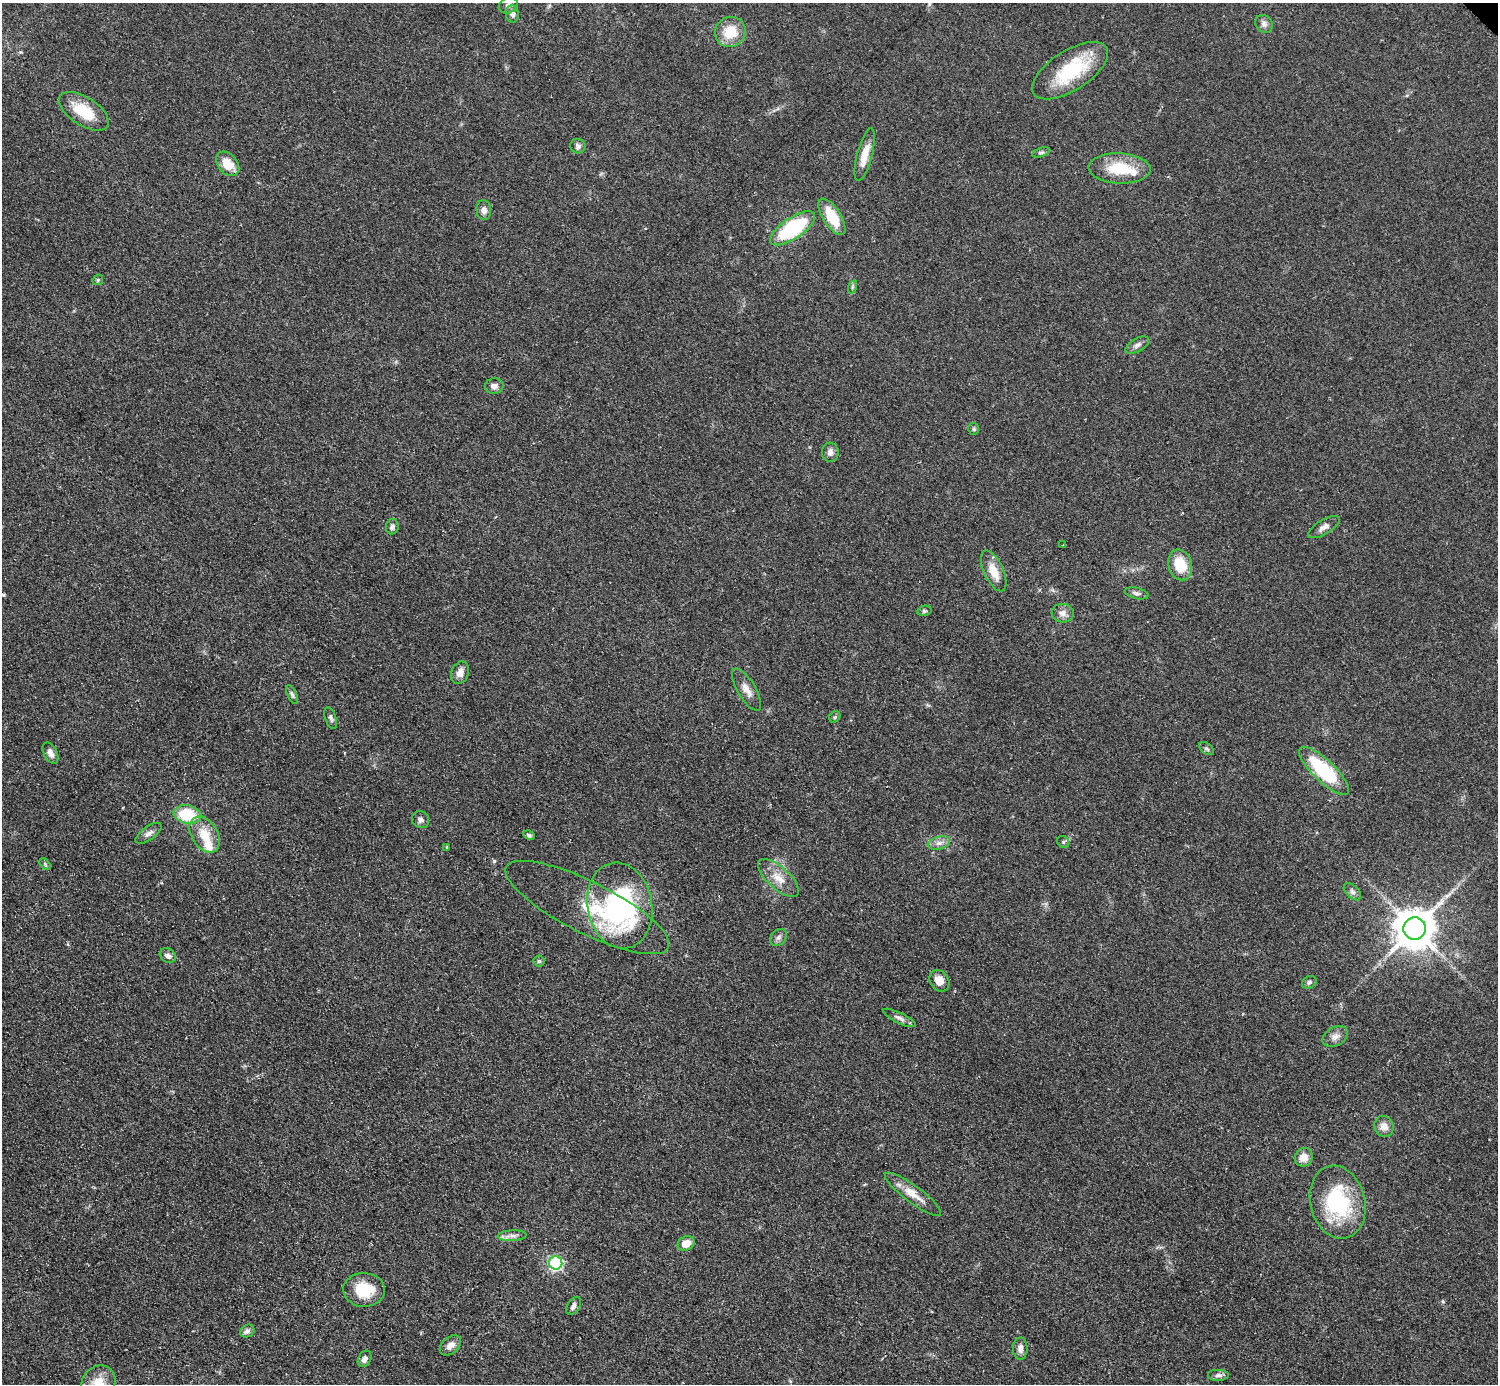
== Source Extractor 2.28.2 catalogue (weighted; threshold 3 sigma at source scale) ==
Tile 7 of 4 x 4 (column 3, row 2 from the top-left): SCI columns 2999-4494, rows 3073-4454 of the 5992 x 5992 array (HDU 1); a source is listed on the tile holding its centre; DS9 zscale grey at full resolution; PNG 1500 x 1386 px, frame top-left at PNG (2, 3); each listed source drawn as its Kron ellipse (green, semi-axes under 4 px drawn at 4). Shown black and unused: <1% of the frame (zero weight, under 2 of 3 exposures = <1% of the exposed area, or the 3 px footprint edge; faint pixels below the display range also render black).
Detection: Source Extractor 2.28.2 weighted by HDU 2 'WHT'; one run over the whole footprint, this tile lists its part. Background 0.0555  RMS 0.0074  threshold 0.0333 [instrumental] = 3 sigma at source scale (4.5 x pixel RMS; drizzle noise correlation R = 1.50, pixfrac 1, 0.05/0.05 arcsec/px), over >= 5 px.
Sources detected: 76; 1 inside a brighter object's white glare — neither listed nor drawn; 3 inside a brighter listed object's ellipse — not listed separately; the other 72 listed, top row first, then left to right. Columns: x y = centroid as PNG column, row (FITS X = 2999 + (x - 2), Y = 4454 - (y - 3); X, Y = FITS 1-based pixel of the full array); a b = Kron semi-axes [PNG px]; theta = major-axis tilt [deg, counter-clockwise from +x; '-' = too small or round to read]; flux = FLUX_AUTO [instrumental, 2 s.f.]
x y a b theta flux
508 5 10 8 28 2.9
512 14 9 6 -83 3.1
1264 24 9 8 - 3.1
730 32 16 14 40 19
1070 71 43 20 32 49
84 111 28 14 -33 25
578 146 8 7 - 2.3
1041 152 9 4 18 1.7
865 154 27 7 75 11
228 164 14 9 -48 13
1119 168 31 15 -2 29
484 210 10 7 -86 3.9
832 217 21 8 -57 27
793 228 26 10 34 69
98 280 6 5 - 1.1
852 287 7 4 71 1.2
1137 345 13 6 30 3.3
494 386 9 8 - 3.9
974 429 6 5 - 1.3
830 452 9 8 - 3.6
392 527 8 6 80 2.6
1324 527 18 7 31 4.4
1063 545 3 3 - 3.7
1180 565 15 11 -75 21
994 571 22 9 -65 13
1136 593 12 5 -13 2.5
924 611 7 5 13 1.3
1063 613 11 9 -5 4.4
460 673 11 8 69 5.1
747 690 24 9 -59 7
292 694 10 4 -66 1.9
835 717 6 5 - 1.3
331 718 11 5 -71 2
1206 749 8 5 -37 1.5
50 753 11 6 -62 4.1
1324 771 33 11 -44 56
187 815 14 9 -12 30
421 820 9 8 - 2.8
149 833 15 6 36 3.5
205 835 20 13 -58 16
529 835 6 4 -26 1.5
1063 842 6 5 - 1.5
939 843 11 6 16 3.8
447 847 3 3 - 1.1
45 864 7 4 -47 1.1
778 878 25 11 -42 11
1352 892 10 6 -44 2.3
620 906 43 32 -79 140
587 907 90 26 -27 48
1415 928 11 11 - 2300
778 937 9 7 45 2.7
168 955 8 7 - 2.8
539 961 5 5 - 1.2
939 981 11 9 -56 7.6
1309 982 8 5 27 1.7
899 1018 18 5 -26 3.2
1335 1037 13 9 29 4.6
1384 1126 11 9 -65 5.7
1304 1157 9 8 - 6.8
913 1194 34 8 -37 11
1338 1202 37 27 -76 68
512 1236 14 5 2 3.9
686 1243 9 7 26 8.7
556 1263 6 6 - 120
364 1290 21 17 -2 25
574 1306 10 6 56 3.1
247 1331 7 6 - 2.7
450 1345 12 8 40 5.4
1020 1349 11 7 90 3.7
365 1359 9 6 61 3
1218 1375 11 6 0 2.7
98 1383 18 15 47 13
Isophote crosses this tile's border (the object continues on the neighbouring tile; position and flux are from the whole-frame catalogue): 1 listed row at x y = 98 1383